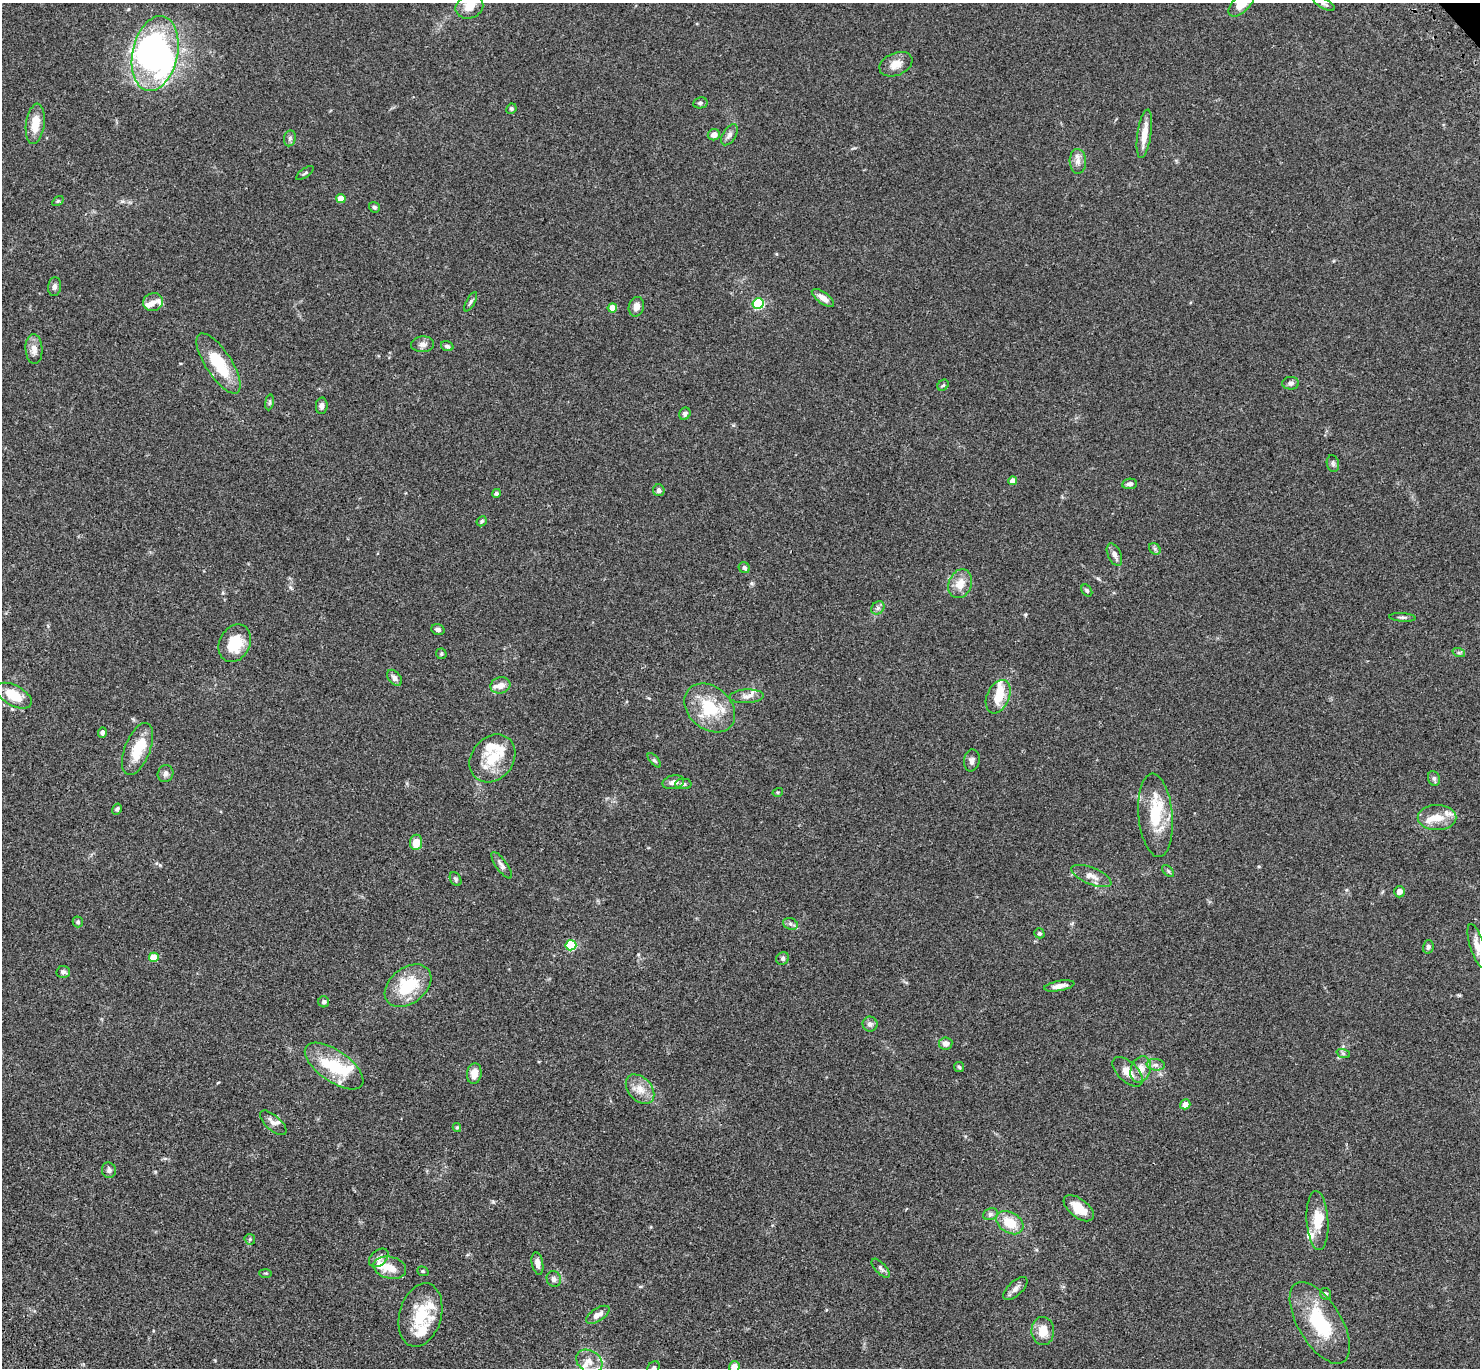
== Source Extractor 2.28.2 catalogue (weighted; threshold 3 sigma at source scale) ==
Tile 7 of 4 x 4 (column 3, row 2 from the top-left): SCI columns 3056-4533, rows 3116-4481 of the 6110 x 6090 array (HDU 1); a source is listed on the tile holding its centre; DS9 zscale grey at full resolution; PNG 1482 x 1370 px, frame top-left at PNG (2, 3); each listed source drawn as its Kron ellipse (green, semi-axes under 4 px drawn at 4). Shown black and unused: <1% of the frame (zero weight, under 3 of 4 exposures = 6% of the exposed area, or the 3 px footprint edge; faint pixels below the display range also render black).
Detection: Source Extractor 2.28.2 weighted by HDU 2 'WHT'; one run over the whole footprint, this tile lists its part. Background 0.0588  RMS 0.0052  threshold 0.0236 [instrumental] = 3 sigma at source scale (4.5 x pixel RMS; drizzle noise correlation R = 1.50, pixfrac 1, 0.05/0.05 arcsec/px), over >= 5 px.
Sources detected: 148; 6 inside a brighter object's white glare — neither listed nor drawn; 20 inside a brighter listed object's ellipse — not listed separately; the other 122 listed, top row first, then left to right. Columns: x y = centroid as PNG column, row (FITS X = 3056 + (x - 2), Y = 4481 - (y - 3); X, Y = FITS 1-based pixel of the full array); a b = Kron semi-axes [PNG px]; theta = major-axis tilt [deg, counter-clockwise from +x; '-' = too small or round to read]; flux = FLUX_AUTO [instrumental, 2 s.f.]
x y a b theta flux
1242 3 17 8 47 9.7
1324 4 12 5 -29 1.4
469 7 14 11 21 6.6
155 53 38 22 78 63
896 64 17 11 22 5.4
700 103 7 5 10 1.1
511 109 5 5 - 0.8
35 124 20 9 82 9
1144 134 24 7 82 6.9
714 135 6 5 - 2.8
729 135 12 6 57 2
290 138 8 6 75 1.3
1078 161 12 8 -88 3.1
305 173 10 3 36 0.77
341 199 4 4 - 7.7
58 201 6 4 33 0.61
374 207 6 5 - 0.93
55 287 9 6 83 1.5
823 298 13 5 -36 3.8
153 302 10 9 - 2.6
471 302 11 4 62 1.2
758 304 5 5 - 50
636 307 10 7 74 3.2
612 308 5 4 - 7.1
423 344 11 8 2 2.3
447 346 6 5 - 1.2
34 349 15 8 -87 3.9
219 363 35 13 -57 22
1291 383 8 6 1 1.5
943 385 6 5 - 0.74
269 402 8 4 81 0.88
322 406 8 6 86 1.7
685 414 6 5 - 1.4
1333 464 8 6 -75 1.3
1013 481 4 4 - 3.8
1130 484 7 5 5 1.7
659 490 6 5 - 1.6
496 493 4 4 - 1
482 521 5 4 - 0.86
1155 549 6 5 - 1
1114 555 12 6 -66 2.3
744 568 6 5 - 1.5
960 584 15 11 67 6.9
1087 590 6 4 -51 0.95
878 608 7 6 - 1.4
1402 617 13 3 -4 1.1
438 630 7 5 -14 1.6
235 643 20 15 62 15
1459 653 6 4 -18 0.81
441 654 5 5 - 0.74
395 678 9 6 -50 2.2
500 685 10 8 15 3.8
14 696 19 10 -29 12
747 696 17 7 3 3
998 697 17 11 67 9.6
710 708 28 21 -41 22
102 732 5 4 - 1.2
138 749 28 12 68 13
492 758 26 21 51 17
654 760 9 4 -49 0.86
972 760 11 8 82 1.9
166 774 8 7 - 1.8
1434 778 7 6 - 1.1
673 782 11 6 11 2.6
683 784 8 5 -1 1.1
778 792 5 3 - 0.46
117 809 6 4 59 0.97
1155 815 42 17 -85 20
1437 817 19 12 0 7.8
416 842 8 6 85 6.9
502 865 16 5 -54 2.1
1168 871 7 4 -45 0.86
1091 876 21 8 -22 4.6
456 879 7 5 -60 0.88
1399 892 6 5 - 3
78 922 5 5 - 1.1
790 924 7 6 - 1.2
1039 933 5 4 - 0.96
571 945 5 5 - 34
1477 946 23 7 -73 4.6
1428 947 6 5 - 1.3
154 957 5 4 - 11
783 958 7 6 - 1.2
63 972 7 6 - 1.6
408 986 26 18 38 23
1059 986 15 5 10 3.9
324 1002 5 5 - 1
870 1024 7 7 - 2
946 1043 7 6 - 2.6
1343 1053 7 4 -19 0.88
1156 1065 9 6 -5 1.8
334 1066 34 15 -35 22
959 1067 5 5 - 0.69
1141 1069 13 9 69 5.8
1128 1072 18 10 -44 6
474 1073 10 7 82 4.7
640 1089 17 11 -48 6.2
1185 1104 5 5 - 4
273 1123 16 7 -42 2.9
457 1128 4 4 - 0.62
109 1170 7 7 - 1.5
1079 1208 18 9 -38 7.8
990 1214 7 5 21 1.2
1317 1221 30 11 -86 10
1010 1223 14 10 -33 10
250 1239 5 5 - 0.72
379 1258 11 7 41 2.2
537 1263 11 5 -79 2.6
390 1268 16 11 -13 7.1
881 1268 12 5 -47 1.4
423 1271 6 4 -21 0.59
265 1273 6 3 -1 0.52
554 1279 8 7 - 1.6
1015 1289 15 7 42 2.3
1326 1294 6 5 - 1.1
420 1315 32 21 74 20
598 1315 13 6 33 3.4
1320 1323 46 21 -59 31
1043 1331 14 11 -88 7.3
589 1361 14 10 -31 4.8
734 1367 6 5 - 5.4
654 1368 7 5 44 1
Isophote crosses this tile's border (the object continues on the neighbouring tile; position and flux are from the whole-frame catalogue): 5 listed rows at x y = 1242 3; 1324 4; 1477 946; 734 1367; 654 1368